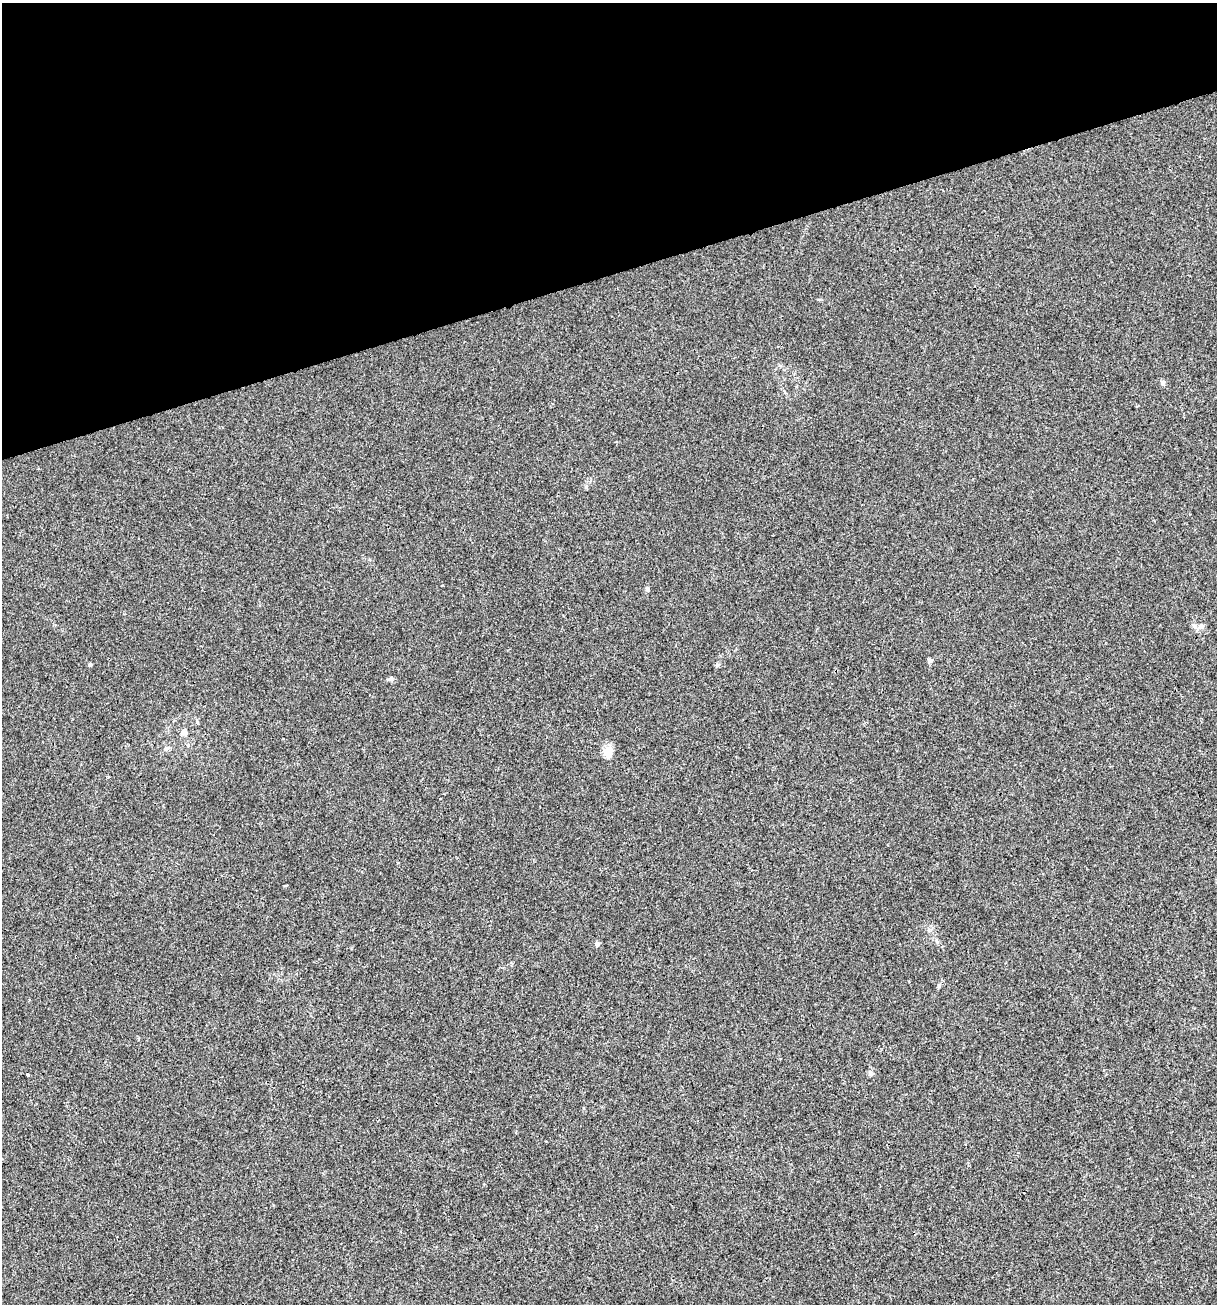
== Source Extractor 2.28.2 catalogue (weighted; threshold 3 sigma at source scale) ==
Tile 3 of 4 x 4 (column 3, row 1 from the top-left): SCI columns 2532-3746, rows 3905-5206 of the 5012 x 5207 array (HDU 1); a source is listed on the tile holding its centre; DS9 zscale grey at full resolution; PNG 1219 x 1306 px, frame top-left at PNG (2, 3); no overlay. Shown black and unused: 21% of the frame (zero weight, under 3 of 4 exposures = <1% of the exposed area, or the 3 px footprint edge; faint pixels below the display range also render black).
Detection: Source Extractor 2.28.2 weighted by HDU 2 'WHT'; one run over the whole footprint, this tile lists its part. Background 0.00323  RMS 0.0026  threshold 0.0118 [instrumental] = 3 sigma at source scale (4.5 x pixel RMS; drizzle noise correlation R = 1.50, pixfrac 1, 0.0396/0.0396 arcsec/px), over >= 5 px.
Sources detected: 13; all 13 listed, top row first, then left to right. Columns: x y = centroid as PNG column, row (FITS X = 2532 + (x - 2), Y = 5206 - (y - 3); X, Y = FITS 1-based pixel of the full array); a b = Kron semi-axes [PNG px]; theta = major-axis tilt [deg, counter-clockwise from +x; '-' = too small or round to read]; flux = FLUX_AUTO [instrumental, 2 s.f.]
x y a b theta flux
1163 383 6 5 - 0.65
648 589 8 4 -81 0.4
1201 626 8 7 - 1.1
930 660 7 5 -24 0.6
90 664 4 4 - 0.53
717 665 6 4 46 0.41
391 679 7 6 - 0.64
184 733 8 7 - 1.1
166 748 7 4 1 0.47
609 753 13 8 85 3.5
597 944 5 5 - 0.98
939 986 6 5 - 0.41
28 1075 4 3 - 0.24